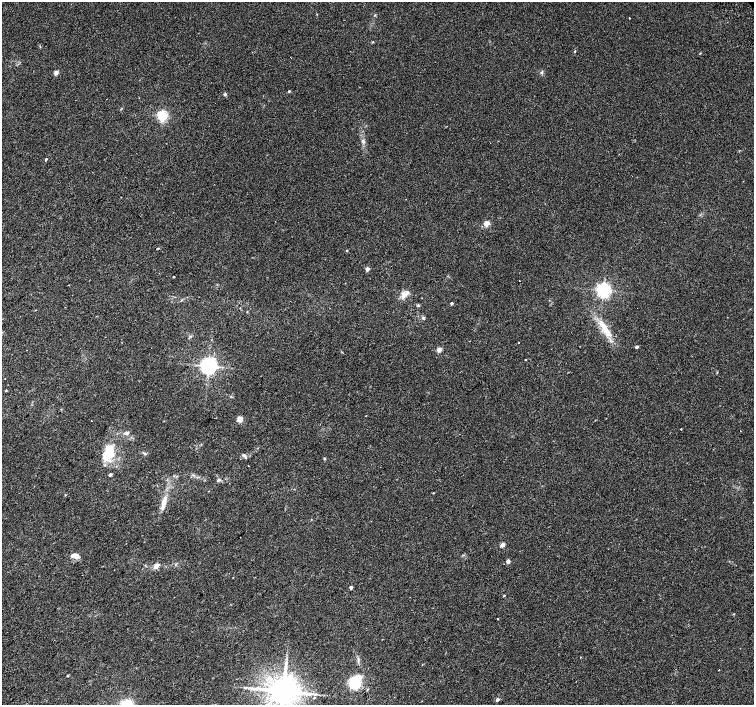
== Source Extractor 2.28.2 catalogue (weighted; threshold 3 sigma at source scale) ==
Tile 7 of 4 x 4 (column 3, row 2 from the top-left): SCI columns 3058-4561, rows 3063-4468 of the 6109 x 6061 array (HDU 1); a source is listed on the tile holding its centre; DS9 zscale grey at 2 x 2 block average (1 PNG px = mean of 2 x 2 image px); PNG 756 x 707 px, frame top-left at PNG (2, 2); no overlay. Shown black and unused: <1% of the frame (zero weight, under 2 of 3 exposures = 3% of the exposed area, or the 3 px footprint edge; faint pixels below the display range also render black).
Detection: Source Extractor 2.28.2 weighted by HDU 2 'WHT'; one run over the whole footprint, this tile lists its part. Background 0.1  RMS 0.0088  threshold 0.0396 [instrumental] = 3 sigma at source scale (4.5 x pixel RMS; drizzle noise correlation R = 1.50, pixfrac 1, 0.0396/0.0396 arcsec/px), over >= 5 px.
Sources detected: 60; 1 inside a brighter object's white glare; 1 cosmic-ray / hot-pixel residue — not listed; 1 inside a brighter listed object's ellipse — not listed separately; the other 57 listed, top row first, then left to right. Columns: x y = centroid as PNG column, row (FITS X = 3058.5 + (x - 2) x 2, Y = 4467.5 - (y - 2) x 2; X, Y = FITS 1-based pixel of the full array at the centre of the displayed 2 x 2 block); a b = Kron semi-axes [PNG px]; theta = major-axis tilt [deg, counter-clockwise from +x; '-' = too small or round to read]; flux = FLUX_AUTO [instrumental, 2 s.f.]
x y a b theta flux
375 15 4 2 - 1.6
629 18 2 2 - 1
373 42 3 2 - 1.1
575 51 3 2 - 1.2
56 72 2 2 - 19
289 91 2 2 - 3.2
225 94 4 3 - 3
162 116 3 3 - 300
363 141 5 2 - 2.9
46 159 3 2 - 2.7
486 223 3 2 - 28
158 248 3 2 - 3.1
347 250 2 2 - 1.4
367 269 3 2 - 14
174 277 2 2 - 1.5
520 281 2 2 - 2
603 290 4 4 - 670
403 296 7 6 - 11
451 303 3 2 - 3.9
418 305 4 3 - 2.4
247 312 2 2 - 1.1
423 318 5 2 - 2
604 327 24 7 -58 35
637 347 2 2 - 5.9
439 350 3 2 - 34
525 360 2 2 - 1.1
208 366 4 4 - 1000
717 372 3 2 - 1.3
366 416 2 2 - 1.4
240 419 3 3 - 46
91 421 2 2 - 3.3
681 429 2 2 - 2.3
127 433 6 4 13 4.9
145 454 4 2 - 2.2
108 455 19 10 32 40
244 455 7 4 -31 4.2
324 458 3 3 - 1.6
110 475 2 2 - 8.9
218 480 4 3 - 3.1
433 493 2 2 - 1.2
65 495 3 2 - 1.2
164 502 18 5 74 18
502 545 2 2 - 22
75 556 12 5 -8 12
508 561 2 2 - 15
157 566 8 5 49 9.3
233 577 2 2 - 0.63
351 587 2 2 - 10
504 595 3 2 - 1.6
498 618 2 2 - 0.96
580 657 2 2 - 1.1
719 670 2 2 - 2
68 676 4 2 - 1.4
356 684 12 9 -83 76
283 691 7 7 - 5200
314 698 3 2 - 1.6
497 699 2 2 - 8.1
Isophote crosses this tile's border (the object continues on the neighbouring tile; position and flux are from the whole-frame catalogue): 1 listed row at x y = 283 691
Diffuse or blended objects may show on this block-average render without a row.